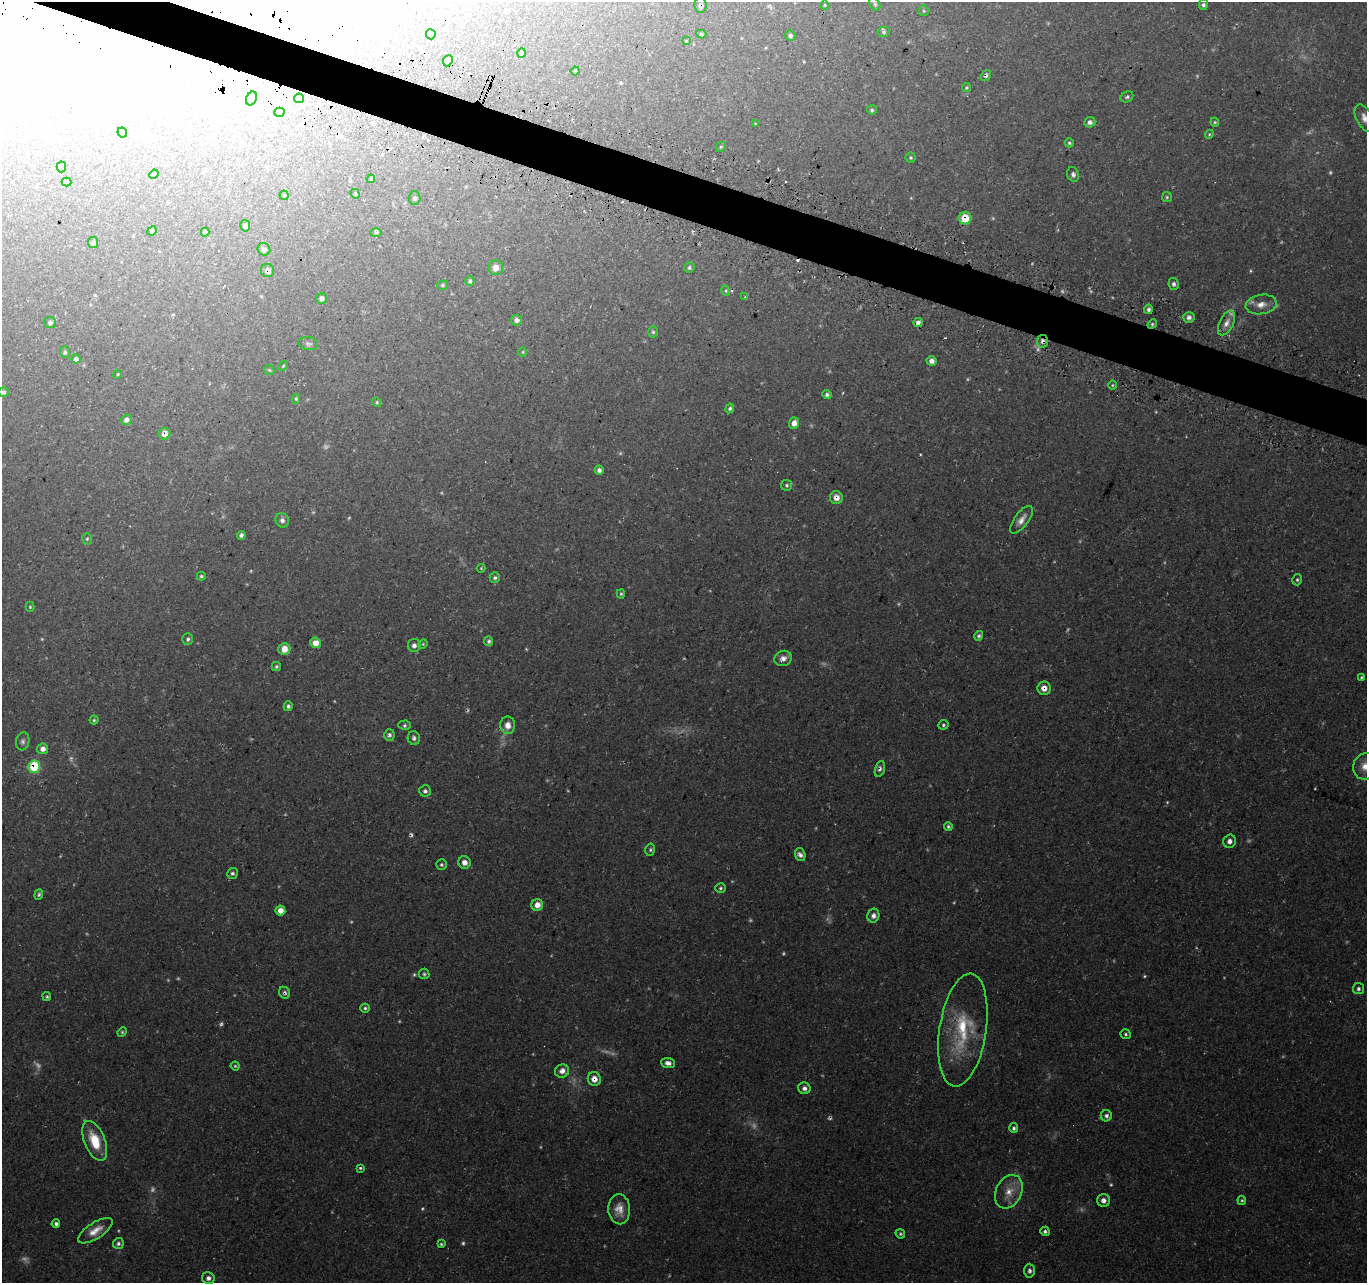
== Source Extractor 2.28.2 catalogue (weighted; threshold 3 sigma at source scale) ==
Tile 11 of 4 x 4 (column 3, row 3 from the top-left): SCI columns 2746-4110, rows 1526-2806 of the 5498 x 5677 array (HDU 1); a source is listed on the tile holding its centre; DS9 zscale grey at full resolution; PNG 1369 x 1285 px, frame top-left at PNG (2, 2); each listed source drawn as its Kron ellipse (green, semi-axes under 4 px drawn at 4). Shown black and unused: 3% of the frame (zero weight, under 3 of 4 exposures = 3% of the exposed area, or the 3 px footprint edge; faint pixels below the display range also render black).
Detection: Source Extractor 2.28.2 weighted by HDU 2 'WHT'; one run over the whole footprint, this tile lists its part. Background 0.0705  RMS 0.0046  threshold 0.0207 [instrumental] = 3 sigma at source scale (4.5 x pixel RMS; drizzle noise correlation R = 1.50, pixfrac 1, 0.0396/0.0396 arcsec/px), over >= 5 px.
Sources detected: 221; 44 too faint to see at this stretch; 12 inside a brighter object's white glare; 6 cosmic-ray / hot-pixel residue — neither listed nor drawn; the other 159 listed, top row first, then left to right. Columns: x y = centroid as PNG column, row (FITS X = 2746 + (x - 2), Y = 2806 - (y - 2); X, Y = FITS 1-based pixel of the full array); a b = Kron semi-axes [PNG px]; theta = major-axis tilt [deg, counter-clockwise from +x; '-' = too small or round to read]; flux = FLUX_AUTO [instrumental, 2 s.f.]
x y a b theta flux
875 4 7 5 -60 1
700 5 7 6 - 1.6
825 5 5 3 - 0.41
1203 5 5 4 - 1.1
924 11 5 5 - 0.53
884 32 6 5 - 0.86
431 34 5 5 - 1.1
701 34 5 4 - 0.75
790 36 5 5 - 1.3
686 41 3 2 - 0.39
522 53 5 4 - 1.2
448 61 6 4 67 0.75
575 71 4 4 - 0.58
986 75 6 4 55 1.1
966 88 5 4 - 0.58
1127 97 6 5 - 0.95
299 98 5 4 - 0.74
251 99 7 5 66 1.5
872 110 5 4 - 0.83
279 112 5 4 - 0.85
1365 118 15 8 -60 3.4
1090 122 6 5 - 1.4
1215 122 4 4 - 0.53
755 124 4 3 - 0.36
122 133 5 4 - 0.9
1209 134 4 4 - 0.5
1069 143 4 4 - 0.71
721 147 5 3 - 0.46
911 158 5 5 - 0.71
61 167 5 4 - 0.99
154 174 5 4 - 0.48
1073 174 7 5 -70 1.4
371 179 4 4 - 0.52
67 182 5 4 - 0.61
355 194 5 3 - 0.51
284 195 4 4 - 0.6
1167 197 5 5 - 0.66
414 198 7 6 - 1
965 218 6 6 - 8.6
245 226 6 5 - 1
152 231 5 4 - 0.58
205 232 4 4 - 1.2
376 232 6 4 0 0.71
93 243 5 5 - 0.88
264 249 7 6 - 1.7
496 268 7 7 - 3.5
689 268 5 5 - 0.84
267 270 6 6 - 2.2
470 281 5 4 - 1
1174 284 6 5 - 1.2
443 285 6 4 16 0.72
726 291 5 3 - 0.5
745 297 4 4 - 0.41
322 298 5 5 - 2.1
1261 304 16 9 10 4.5
1148 309 5 4 - 1.2
1189 317 6 5 - 1.7
517 320 5 5 - 2
50 323 6 5 - 1.4
918 323 5 4 - 2.2
1226 323 13 7 64 3.2
1152 324 5 4 - 0.69
653 332 5 5 - 0.77
1042 341 6 5 - 1.9
308 344 10 6 -10 1.4
65 352 6 5 - 0.83
523 352 5 3 - 0.41
76 359 4 4 - 1.7
931 361 5 5 - 2.1
283 366 5 4 - 0.56
269 370 6 4 -45 0.63
118 374 4 3 - 0.4
1112 385 4 3 - 0.47
3 392 5 5 - 1.2
827 395 4 4 - 0.99
296 399 5 4 - 0.64
377 402 5 4 - 0.54
730 408 5 4 - 1
126 420 5 5 - 2
794 423 5 5 - 3.6
165 434 6 5 - 3.9
599 470 4 4 - 1.4
787 485 5 5 - 0.86
836 498 6 6 - 3.5
282 520 7 6 - 1.7
1021 520 16 7 53 3.3
241 535 4 4 - 1.2
87 539 6 5 - 0.73
481 568 4 4 - 0.44
201 576 4 3 - 0.69
495 577 5 5 - 1
1297 580 5 4 - 0.77
621 594 4 4 - 0.59
30 607 5 4 - 0.56
979 636 5 4 - 0.96
188 639 6 5 - 1.1
489 641 5 4 - 1
315 643 5 5 - 4.9
423 644 5 4 - 0.48
414 645 6 6 - 1.8
284 649 6 6 - 4.9
783 658 9 7 24 2.7
276 666 4 4 - 0.78
1361 677 4 4 - 0.62
1044 688 6 6 - 3.2
288 706 5 4 - 1.1
94 720 4 4 - 0.68
404 725 6 4 1 0.81
508 725 8 7 - 3.9
943 725 5 4 - 0.79
389 735 6 5 - 1.3
414 738 7 6 - 1.3
23 741 9 6 79 1.4
43 749 5 5 - 2.6
1365 766 13 12 - 5.2
34 767 6 6 - 26
880 769 8 4 73 1.3
425 791 6 5 - 1.2
948 826 4 4 - 0.79
1230 841 7 6 - 1.9
650 850 6 5 - 0.84
800 855 6 5 - 1.6
464 862 6 6 - 2.5
441 865 5 5 - 0.82
232 873 5 5 - 1.1
720 888 5 4 - 0.78
39 895 5 4 - 0.89
537 905 6 6 - 3.7
280 910 5 5 - 3.9
873 916 7 6 - 2.2
424 974 5 5 - 0.76
1358 989 5 5 - 1.2
284 993 6 5 - 1
47 997 4 4 - 0.69
365 1008 5 4 - 0.79
963 1030 57 23 81 30
122 1032 5 4 - 0.6
1126 1034 5 5 - 0.78
668 1063 7 5 -5 2.2
235 1066 4 4 - 0.56
562 1071 7 6 - 2.8
594 1079 7 6 - 3.6
804 1088 6 5 - 1.7
1106 1116 5 5 - 1.3
1014 1128 5 4 - 0.98
95 1141 21 10 -68 13
360 1168 4 3 - 0.61
1009 1192 17 13 63 6.6
1103 1200 6 6 - 1.9
1242 1200 5 4 - 0.62
619 1209 15 11 -86 5
56 1224 4 4 - 1.3
95 1231 20 8 33 5.4
1045 1231 5 4 - 1
900 1234 5 4 - 0.68
118 1243 6 5 - 1.3
441 1244 3 3 - 0.6
1029 1271 7 5 -86 1.2
208 1278 6 6 - 1.8
Overlapping masked pixels (flux is a lower limit): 11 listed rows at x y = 700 5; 986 75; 965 218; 267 270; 1042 341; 165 434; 836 498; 1044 688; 34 767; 284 993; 594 1079
Isophote crosses this tile's border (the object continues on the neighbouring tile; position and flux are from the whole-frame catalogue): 3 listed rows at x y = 1365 118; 3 392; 1365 766